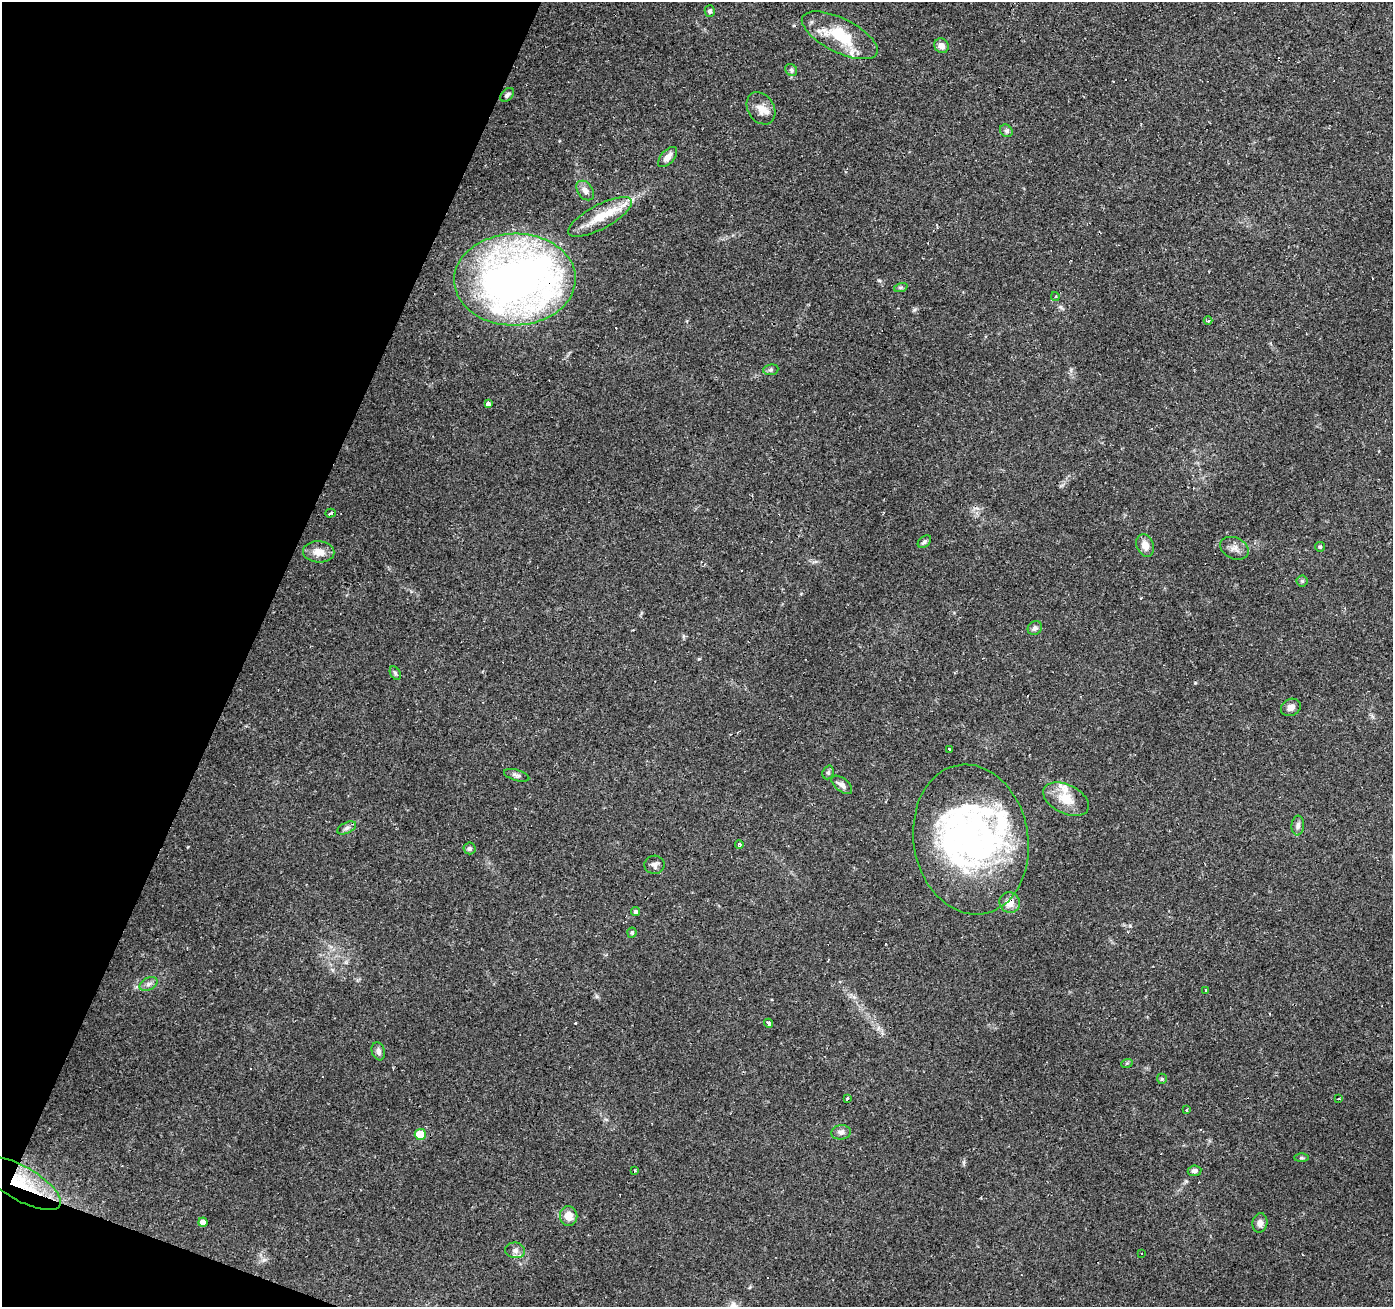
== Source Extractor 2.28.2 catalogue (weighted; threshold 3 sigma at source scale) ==
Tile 9 of 4 x 4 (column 1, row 3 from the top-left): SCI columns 5-1395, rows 1577-2881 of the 5568 x 5698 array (HDU 1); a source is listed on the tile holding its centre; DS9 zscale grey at full resolution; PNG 1395 x 1309 px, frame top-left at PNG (2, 2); each listed source drawn as its Kron ellipse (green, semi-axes under 4 px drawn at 4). Shown black and unused: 19% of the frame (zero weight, under 2 of 3 exposures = <1% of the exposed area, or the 3 px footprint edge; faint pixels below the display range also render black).
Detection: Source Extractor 2.28.2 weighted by HDU 2 'WHT'; one run over the whole footprint, this tile lists its part. Background 0.27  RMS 0.0078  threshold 0.0351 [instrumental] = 3 sigma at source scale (4.5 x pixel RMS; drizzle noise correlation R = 1.50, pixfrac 1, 0.0396/0.0396 arcsec/px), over >= 5 px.
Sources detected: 71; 3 inside a brighter object's white glare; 6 cosmic-ray / hot-pixel residue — neither listed nor drawn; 2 inside a brighter listed object's ellipse — not listed separately; the other 60 listed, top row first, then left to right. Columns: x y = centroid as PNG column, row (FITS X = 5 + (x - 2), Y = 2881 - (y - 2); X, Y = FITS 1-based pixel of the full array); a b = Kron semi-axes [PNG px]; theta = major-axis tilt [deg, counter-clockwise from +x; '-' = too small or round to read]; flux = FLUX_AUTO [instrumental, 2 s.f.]
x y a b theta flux
710 11 6 5 - 1.8
840 35 41 17 -27 36
941 46 8 7 - 4.2
791 70 6 5 - 1.5
507 95 8 5 45 2.1
761 108 17 13 -57 8.3
1006 131 7 5 -44 1.8
668 157 12 6 48 5.5
585 190 11 7 -53 4.1
600 217 36 12 28 21
515 279 61 46 1 480
901 287 7 4 19 1.3
1055 297 4 4 - 1.3
1208 321 4 3 - 1
771 370 7 5 7 1.5
488 404 4 4 - 6.7
330 513 5 3 - 2.8
924 542 7 5 39 1.8
1145 545 11 8 -70 6.5
1320 547 5 4 - 0.97
1234 548 15 10 -23 5.6
319 552 15 10 -2 8.8
1302 581 5 5 - 1.2
1035 628 7 6 - 2.4
395 673 7 4 -61 1.4
1291 707 10 8 28 4.2
949 749 3 3 - 2.2
828 772 7 5 69 1.7
517 775 13 5 -17 2.3
842 785 12 6 -39 3.5
1066 799 24 14 -26 16
1298 825 10 6 85 2.9
347 828 10 5 25 2.6
971 840 75 57 -80 220
739 844 4 4 - 1.7
469 848 6 6 - 1.5
654 865 10 9 - 3.1
1010 903 10 10 - 7.3
636 912 4 4 - 1.8
632 933 5 4 - 1.3
148 984 9 6 27 2.7
1206 991 3 2 - 1.3
769 1023 5 3 - 2.4
378 1051 9 6 -73 3.1
1127 1063 6 3 18 0.89
1162 1079 5 5 - 0.99
847 1098 3 3 - 3.2
1339 1099 4 2 - 0.61
1187 1110 3 3 - 1.9
841 1132 10 7 7 3
420 1135 5 5 - 20
1301 1158 7 4 1 1.1
635 1170 3 2 - 0.9
1194 1171 7 5 8 2.5
21 1183 45 17 -30 31
569 1216 10 8 -80 8.9
203 1222 4 4 - 5.7
1260 1223 10 7 78 3.6
515 1250 10 8 -9 3.6
1142 1253 3 2 - 1.1
Overlapping masked pixels (flux is a lower limit): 4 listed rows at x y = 600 217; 515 279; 1010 903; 21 1183